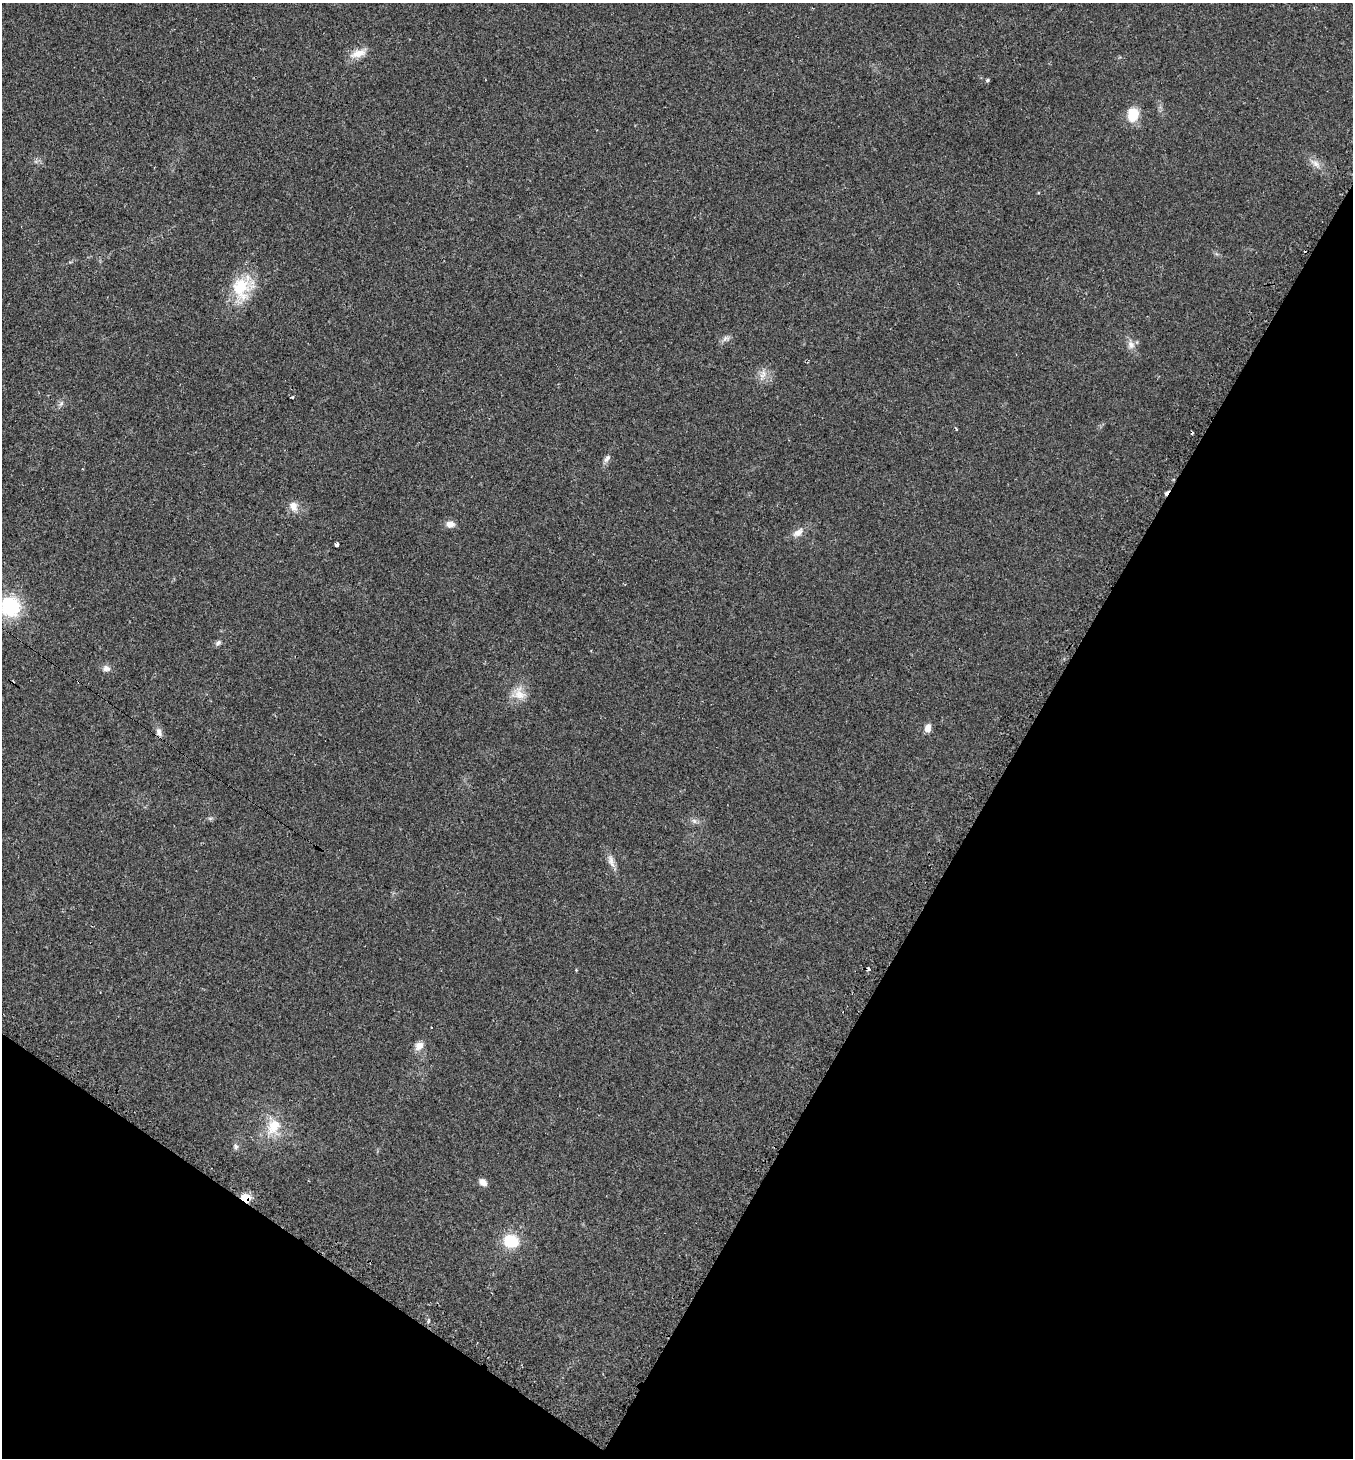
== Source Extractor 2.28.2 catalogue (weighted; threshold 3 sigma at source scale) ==
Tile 15 of 4 x 4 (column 3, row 4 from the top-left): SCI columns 3009-4359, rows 22-1477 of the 5936 x 5931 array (HDU 1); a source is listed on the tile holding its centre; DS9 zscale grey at full resolution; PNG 1355 x 1460 px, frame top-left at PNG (2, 3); no overlay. Shown black and unused: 31% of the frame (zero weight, under 2 of 3 exposures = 2% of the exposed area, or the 3 px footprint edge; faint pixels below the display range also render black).
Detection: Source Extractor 2.28.2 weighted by HDU 2 'WHT'; one run over the whole footprint, this tile lists its part. Background 0.0302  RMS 0.0045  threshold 0.0204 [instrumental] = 3 sigma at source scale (4.5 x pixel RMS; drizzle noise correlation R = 1.50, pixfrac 1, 0.05/0.05 arcsec/px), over >= 5 px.
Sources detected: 37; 7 cosmic-ray / hot-pixel residue — not listed; the other 30 listed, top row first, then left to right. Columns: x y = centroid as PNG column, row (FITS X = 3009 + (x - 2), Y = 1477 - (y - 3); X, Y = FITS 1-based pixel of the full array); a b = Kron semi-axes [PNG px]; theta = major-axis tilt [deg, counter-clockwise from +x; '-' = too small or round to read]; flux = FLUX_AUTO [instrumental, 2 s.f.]
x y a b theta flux
358 53 25 10 20 5.4
987 80 5 4 - 0.77
1133 115 15 12 81 10
1315 163 17 8 -36 3.7
242 288 35 26 64 19
726 338 12 7 22 1.9
1131 345 12 9 -69 2.9
763 375 19 8 72 3.6
292 397 3 3 - 0.59
61 404 9 6 62 1.4
607 458 12 6 51 1.7
293 506 12 10 -66 4.3
450 524 10 8 -5 3.4
798 533 17 9 36 3.6
337 545 4 4 - 1.9
10 606 20 19 - 29
218 643 9 6 38 1.3
106 668 11 8 -2 2.2
519 693 20 18 -23 7.3
928 728 9 7 74 3.1
159 732 12 7 -68 2.2
210 818 7 4 0 0.81
694 821 7 6 - 1.3
611 861 20 8 -71 3.3
419 1046 13 10 35 3.5
273 1126 25 17 57 12
236 1146 7 7 - 1.2
483 1182 9 7 -37 2.6
246 1198 12 10 -22 5.3
511 1241 14 12 -14 16
Overlapping masked pixels (flux is a lower limit): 1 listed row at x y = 246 1198
Isophote crosses this tile's border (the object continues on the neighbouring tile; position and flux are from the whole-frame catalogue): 1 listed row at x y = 10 606